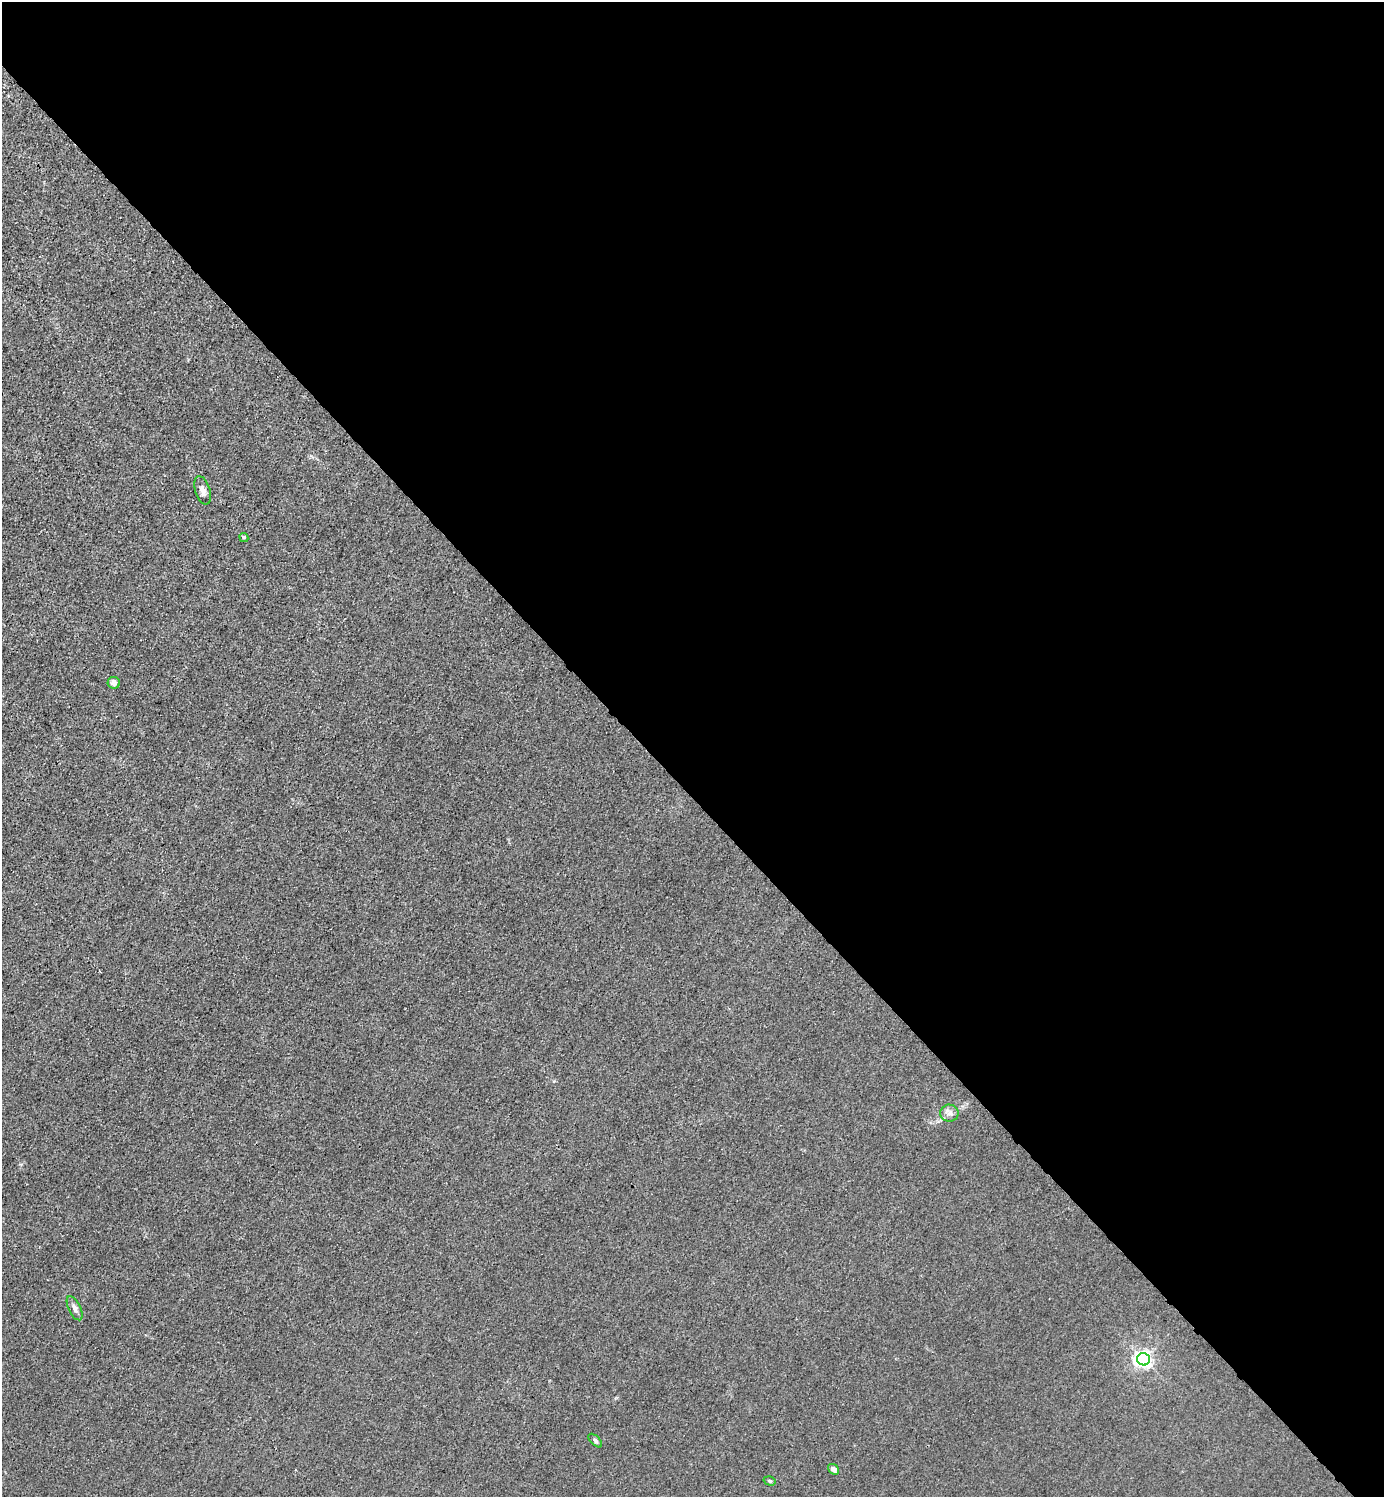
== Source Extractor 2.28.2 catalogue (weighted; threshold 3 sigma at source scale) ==
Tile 8 of 4 x 4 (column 4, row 2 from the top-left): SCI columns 4446-5827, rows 2993-4487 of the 5985 x 5985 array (HDU 1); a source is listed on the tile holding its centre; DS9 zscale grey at full resolution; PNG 1386 x 1499 px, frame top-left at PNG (2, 2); each listed source drawn as its Kron ellipse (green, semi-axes under 4 px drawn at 4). Shown black and unused: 53% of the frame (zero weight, under 3 of 4 exposures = <1% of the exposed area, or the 3 px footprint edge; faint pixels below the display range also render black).
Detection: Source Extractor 2.28.2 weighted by HDU 2 'WHT'; one run over the whole footprint, this tile lists its part. Background 0.0222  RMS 0.0062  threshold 0.0281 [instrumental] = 3 sigma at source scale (4.5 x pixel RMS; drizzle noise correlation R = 1.50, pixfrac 1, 0.05/0.05 arcsec/px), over >= 5 px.
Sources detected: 9; all 9 listed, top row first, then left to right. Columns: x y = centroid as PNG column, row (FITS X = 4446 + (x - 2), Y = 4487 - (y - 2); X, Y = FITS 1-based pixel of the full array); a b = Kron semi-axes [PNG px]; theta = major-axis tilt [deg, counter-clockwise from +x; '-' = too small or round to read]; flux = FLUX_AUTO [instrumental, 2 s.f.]
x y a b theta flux
203 490 15 7 -74 3.7
244 537 5 4 - 0.92
114 683 6 6 - 2.8
949 1113 9 8 - 3.3
75 1308 13 6 -64 2.8
1144 1359 6 6 - 250
595 1441 8 4 -43 1.5
834 1469 6 5 - 2.3
770 1481 6 4 -17 0.94